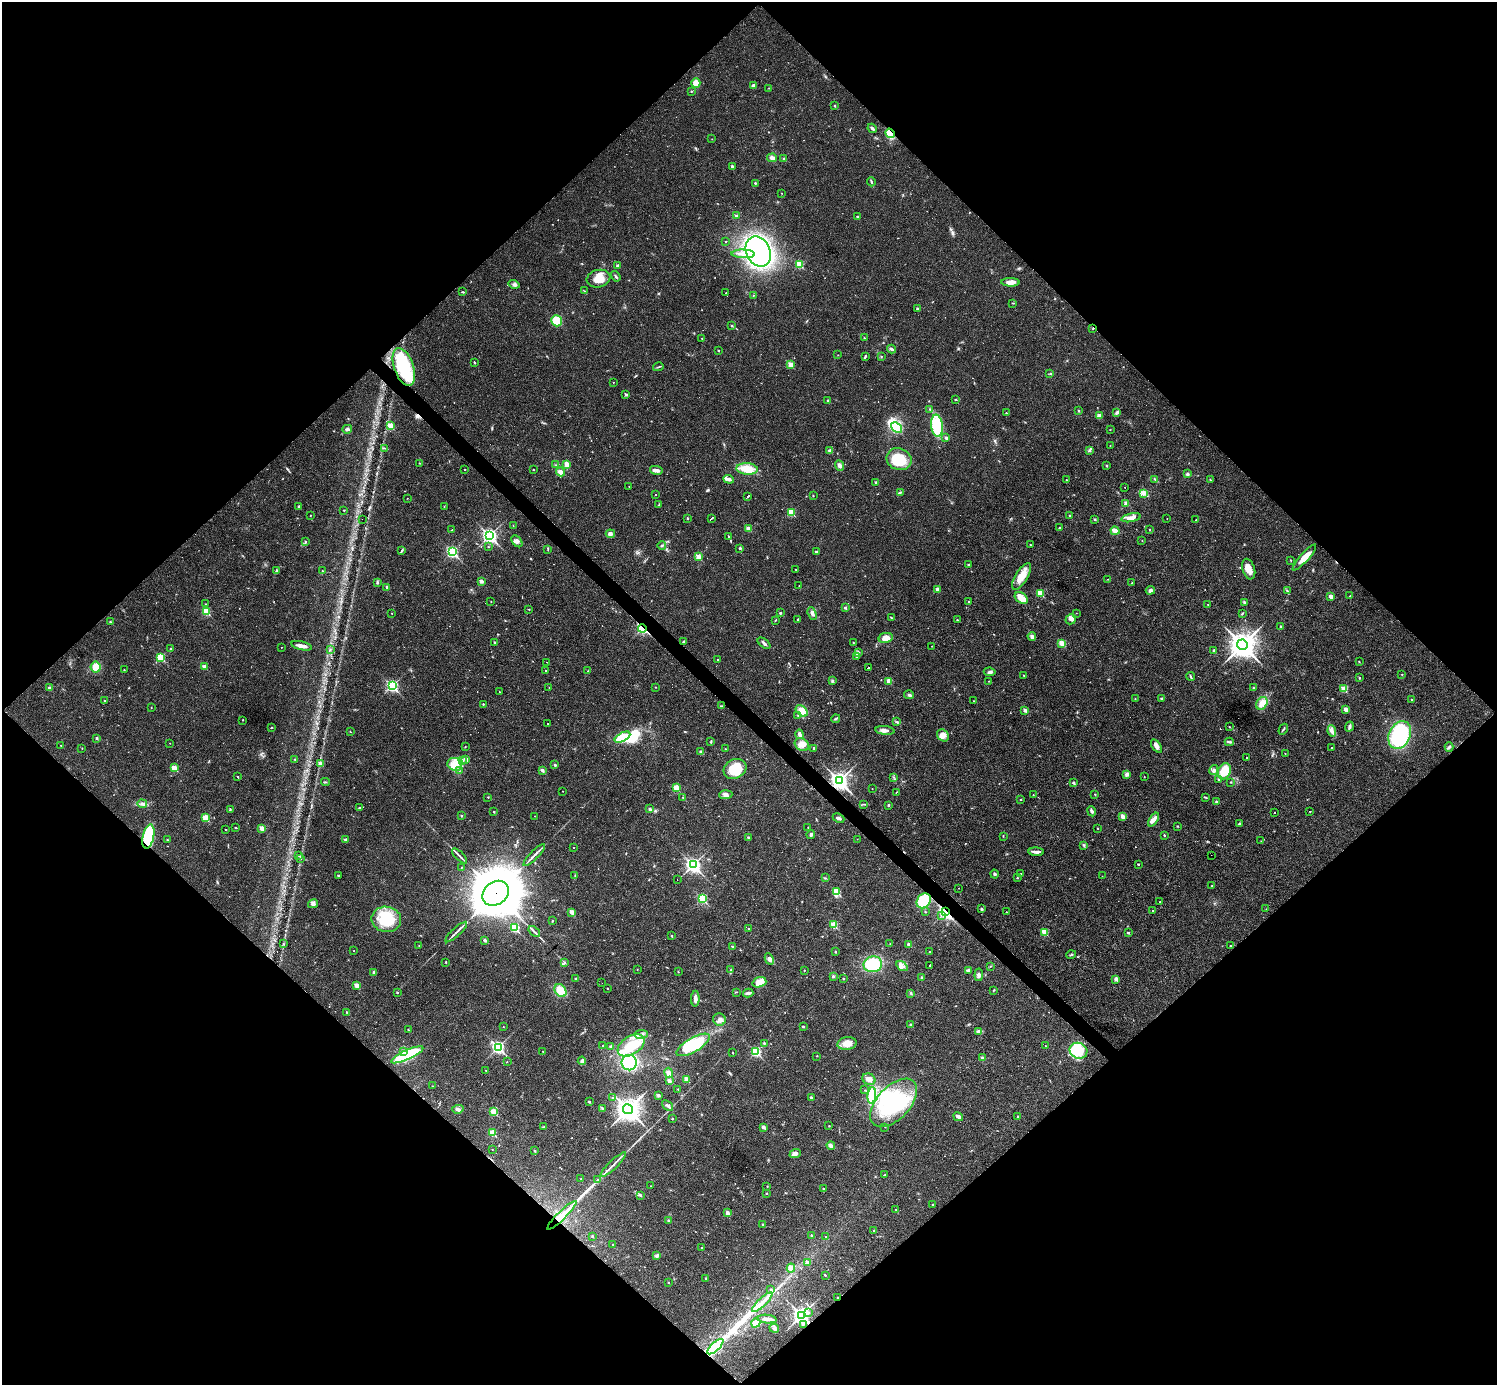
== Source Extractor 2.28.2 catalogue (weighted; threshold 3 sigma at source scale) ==
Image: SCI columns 1-5977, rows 296-5824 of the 5977 x 5977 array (HDU 1 of 3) = the unmasked area's bounding box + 8 px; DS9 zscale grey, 4 x 4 block average (1 PNG px = mean of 4 x 4 image px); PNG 1499 x 1387 px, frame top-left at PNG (2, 2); each listed source drawn as its Kron ellipse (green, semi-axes under 4 px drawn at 4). Shown black and unused: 51% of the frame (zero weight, under 3 of 4 exposures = <1% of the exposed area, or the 3 px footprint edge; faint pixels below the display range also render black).
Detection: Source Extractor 2.28.2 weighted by HDU 2 'WHT'. Background 0.0189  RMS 0.0037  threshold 0.0165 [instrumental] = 3 sigma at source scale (4.5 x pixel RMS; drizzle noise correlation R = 1.50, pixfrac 1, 0.05/0.05 arcsec/px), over >= 5 px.
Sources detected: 785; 5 too faint to see at this stretch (4 x 4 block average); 4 inside a brighter object's white glare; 66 cosmic-ray / hot-pixel residue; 4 long thin detections or spike segments (spike, bleed or trail) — neither listed nor drawn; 4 coinciding with a brighter row at this scale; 22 inside a brighter listed object's ellipse — not listed separately; of the other 680, all 500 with FLUX_AUTO >= 0.813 (the completeness limit of this list) listed and drawn (180 fainter detections not listed), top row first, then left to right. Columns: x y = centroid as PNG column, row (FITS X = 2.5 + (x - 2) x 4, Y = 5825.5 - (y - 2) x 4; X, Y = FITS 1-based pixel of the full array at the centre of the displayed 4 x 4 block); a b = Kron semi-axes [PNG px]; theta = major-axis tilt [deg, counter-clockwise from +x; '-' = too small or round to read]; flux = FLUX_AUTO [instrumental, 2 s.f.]
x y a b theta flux
696 83 5 4 - 16
753 85 3 2 - 6.7
769 88 2 2 - 0.87
691 91 2 2 - 2.2
835 106 3 2 - 1.4
872 128 5 2 - 4.7
890 133 5 3 - 41
712 139 2 2 - 1.1
772 158 5 4 - 6.1
784 158 3 2 - 2.7
732 166 2 2 - 6.8
871 182 5 2 - 2.8
755 183 3 2 - 1.9
782 193 2 2 - 1.3
736 216 2 2 - 5.9
857 217 2 2 - 2.3
725 241 2 2 - 0.84
758 252 16 12 -66 600
743 254 11 3 -2 12
800 264 2 2 - 79
618 266 2 2 - 15
616 276 5 2 - 3.1
598 279 12 8 14 29
1010 282 9 4 -1 15
514 284 5 3 - 4.7
584 291 3 2 - 0.98
463 292 3 2 - 2
726 293 2 2 - 0.85
753 295 2 2 - 1.4
1013 303 2 2 - 1.4
917 309 2 2 - 8.5
557 321 6 5 - 41
732 325 2 2 - 7.1
1093 328 2 2 - 1.1
702 338 2 2 - 1.5
864 338 2 2 - 2.2
891 349 4 2 - 6.4
718 351 2 2 - 2.9
838 355 2 2 - 1.1
865 356 3 2 - 2.9
881 356 2 2 - 0.86
474 362 3 2 - 1.7
790 364 2 2 - 48
404 367 19 9 -71 120
658 367 5 2 - 2.3
1050 374 3 2 - 1.2
613 382 2 2 - 1.2
626 394 2 2 - 6.3
955 399 2 2 - 1.2
828 401 2 2 - 3.7
930 410 4 2 - 1.5
1078 410 2 2 - 5.3
1117 412 4 3 - 3.9
1006 413 2 2 - 2.6
1099 416 2 2 - 32
390 426 2 2 - 56
937 426 11 6 -83 100
897 428 6 4 -41 69
347 429 5 3 - 6.6
1110 430 2 2 - 0.82
946 438 2 2 - 12
1110 445 2 2 - 1.3
384 448 3 2 - 1.5
1089 450 3 2 - 2.5
830 451 2 2 - 16
899 459 13 11 -21 77
419 463 2 2 - 1.2
566 464 3 2 - 15
556 465 2 2 - 1.1
840 465 5 3 - 7.8
1106 466 2 2 - 1.4
465 469 2 2 - 0.81
747 469 11 5 -4 41
533 470 2 2 - 2.1
656 470 6 3 -12 9.8
560 472 4 3 - 9.8
1187 474 3 3 - 3.2
729 479 5 4 - 6.3
1155 479 4 2 - 2.3
1066 480 2 2 - 0.91
1210 480 2 2 - 1.7
876 483 2 2 - 11
629 486 2 2 - 1.1
1125 487 2 2 - 0.83
900 492 3 2 - 1.9
1144 493 3 2 - 3.5
655 495 2 2 - 41
748 496 3 2 - 120
813 496 2 2 - 1.4
407 498 2 2 - 0.86
1126 503 2 2 - 20
659 505 3 2 - 1.8
299 506 2 2 - 8.5
444 507 2 2 - 0.82
344 510 2 2 - 1.9
791 512 2 2 - 87
310 515 2 2 - 0.9
1070 516 2 2 - 1.8
687 518 2 2 - 4.4
711 518 4 2 - 170
1131 518 10 3 12 16
1167 518 2 2 - 0.9
362 519 2 2 - 0.85
1095 519 2 2 - 2
1196 520 3 2 - 0.99
513 526 2 2 - 0.98
1059 528 2 2 - 1.9
748 529 2 2 - 38
451 530 3 2 - 92
1150 530 2 2 - 1.7
1115 531 4 3 - 13
610 534 4 4 - 5.2
489 536 3 3 - 620
729 536 2 2 - 1.4
1142 540 2 2 - 1.4
306 541 3 2 - 1.5
517 541 7 4 -50 8.3
662 545 4 2 - 4.2
1030 545 2 2 - 3
488 547 2 2 - 1.7
740 548 2 2 - 5.7
548 549 3 2 - 1.4
402 551 2 2 - 1.7
816 551 2 2 - 6.1
452 552 3 2 - 340
698 557 2 2 - 50
1304 557 17 4 48 25
1291 560 2 2 - 1.3
968 564 2 2 - 4.5
795 569 2 2 - 1.1
1249 569 10 6 -72 18
276 571 3 3 - 3.1
322 571 2 2 - 2.4
1021 576 15 6 59 31
1108 579 3 2 - 0.96
481 581 3 2 - 6.4
377 582 4 2 - 2.5
1132 583 2 2 - 1
799 585 2 2 - 1.1
387 587 2 2 - 7.6
937 589 2 2 - 16
1150 590 4 4 - 4.9
1287 591 3 2 - 1.5
1040 593 2 2 - 66
1330 596 2 2 - 23
1350 596 3 2 - 1.4
1021 598 7 5 -37 25
491 602 2 2 - 1.4
969 602 2 2 - 1.2
1244 602 3 2 - 3.4
206 604 2 2 - 0.87
1208 604 2 2 - 2.5
845 608 2 2 - 9
528 609 3 2 - 1.1
206 611 2 2 - 110
392 613 2 2 - 0.89
780 613 2 2 - 5.5
1076 613 2 2 - 0.91
1242 613 4 2 - 2.2
812 614 7 3 -71 7.3
891 617 2 2 - 1.2
1071 619 6 4 33 7.5
775 620 2 2 - 1.1
797 620 2 2 - 1
957 620 3 2 - 1.3
110 622 2 2 - 1.6
1281 627 3 2 - 2.5
642 628 4 2 - 71
1032 636 4 3 - 6.3
886 638 7 5 10 22
684 641 3 2 - 2.2
495 642 2 2 - 5.6
853 642 2 2 - 0.91
764 643 7 2 -39 6
1062 643 2 2 - 61
1242 645 5 5 - 2500
302 646 10 3 -13 12
932 646 2 2 - 0.98
281 647 2 2 - 1.1
170 648 2 2 - 0.82
330 650 2 2 - 1.4
1214 650 2 2 - 3.4
858 652 4 3 - 5
161 657 2 2 - 110
856 657 3 2 - 2.4
718 659 2 2 - 1.9
546 662 2 2 - 11
1359 662 2 2 - 0.95
96 667 5 5 - 21
204 667 2 2 - 27
868 668 2 2 - 140
124 670 2 2 - 1.9
546 671 2 2 - 2.8
588 671 3 2 - 1.3
990 672 6 3 -7 4.6
1402 674 2 2 - 1.1
1024 676 2 2 - 0.96
1190 676 4 2 - 2.7
1359 678 2 2 - 3.9
832 681 3 3 - 3
889 681 2 2 - 38
989 681 2 2 - 1.4
392 686 3 2 - 350
549 687 2 2 - 0.92
655 687 2 2 - 1.6
49 688 2 2 - 7.3
1253 688 3 2 - 2
1344 689 2 2 - 53
500 692 2 2 - 1.1
909 695 5 3 - 5.2
1162 698 3 2 - 1.8
1135 699 2 2 - 1.4
1412 700 2 2 - 1.9
104 701 2 2 - 2.8
974 701 2 2 - 0.9
1262 703 7 5 57 19
483 704 2 2 - 2.4
721 706 3 2 - 1.3
151 708 2 2 - 1.3
1025 710 2 2 - 17
1346 710 2 2 - 28
802 711 7 4 -38 24
798 715 3 2 - 1.5
836 719 4 2 - 2.5
243 720 2 2 - 1
897 722 2 2 - 1.3
548 723 2 2 - 48
1349 726 5 2 - 5.2
1229 727 2 2 - 2.6
271 728 2 2 - 1.3
1283 729 6 2 59 2.9
885 730 9 3 -6 11
1332 731 6 4 -82 7.9
350 732 2 2 - 1.2
799 734 4 3 - 7.2
943 735 6 5 - 11
1400 735 14 10 63 190
622 737 8 4 29 82
97 738 2 2 - 6.9
711 742 3 2 - 2.2
1229 742 4 2 - 3.7
170 743 2 2 - 1
802 744 7 6 - 16
61 745 2 2 - 1.6
465 746 2 2 - 1.1
1156 746 7 3 -56 10
1449 747 5 2 - 3.1
82 748 2 2 - 0.89
814 748 2 2 - 4.1
1332 748 2 2 - 94
725 749 2 2 - 1.3
701 752 4 3 - 5.2
1285 753 2 2 - 0.9
1247 758 2 2 - 1.9
295 759 3 2 - 1.5
466 759 2 2 - 17
462 761 2 2 - 2
321 764 2 2 - 21
455 764 7 6 - 21
555 765 2 2 - 2.9
174 768 2 2 - 70
735 769 12 9 28 63
459 770 2 2 - 1.2
542 770 2 2 - 15
1214 770 5 4 - 5.9
1224 771 8 6 66 51
1126 774 4 3 - 6.5
238 777 3 2 - 1.5
893 777 3 2 - 1.1
1144 777 2 2 - 1.4
1219 779 2 2 - 4.9
839 781 4 3 - 1000
326 782 4 2 - 1.8
1231 782 2 2 - 1.8
1074 783 2 2 - 9.1
676 788 2 2 - 67
872 789 2 2 - 1.2
562 791 2 2 - 0.96
896 792 3 2 - 1
1095 794 2 2 - 1.4
726 795 6 4 4 7.7
1033 795 2 2 - 1.2
488 797 2 2 - 2.3
683 797 2 2 - 1.8
1206 797 3 2 - 1.2
1020 800 2 2 - 1.2
1216 801 3 2 - 2.4
142 804 4 3 - 6.1
864 804 2 2 - 1
888 805 2 2 - 6.5
359 808 4 2 - 1.9
230 809 2 2 - 0.92
650 809 2 2 - 12
1092 811 5 2 - 5
1310 811 2 2 - 0.84
494 812 2 2 - 3.5
1274 813 2 2 - 52
461 816 2 2 - 3.9
535 816 2 2 - 1.2
1122 816 2 2 - 25
206 818 2 2 - 74
839 818 6 3 -25 5.7
1154 820 8 3 55 11
1239 824 3 3 - 3
1178 826 2 2 - 1.5
235 827 2 2 - 1.1
808 827 2 2 - 0.9
262 828 2 2 - 33
1098 828 2 2 - 1.7
226 829 2 2 - 2.1
811 834 4 3 - 4.4
1164 835 2 2 - 3.5
148 836 12 5 78 140
1003 836 2 2 - 1.3
748 837 2 2 - 5.2
345 839 3 2 - 3
857 839 2 2 - 0.9
167 840 2 2 - 3.5
1261 841 2 2 - 0.84
1084 845 2 2 - 1.1
573 847 2 2 - 2.7
1036 852 8 2 -2 9.5
299 855 2 2 - 1.6
534 855 15 2 45 8.3
1211 855 2 2 - 5.8
460 856 10 2 -45 5.5
301 858 2 2 - 1.1
1138 864 2 2 - 3.9
693 865 3 3 - 710
461 868 2 2 - 0.98
994 874 4 2 - 3.4
1021 874 2 2 - 3
575 875 3 2 - 1.4
338 876 2 2 - 3.3
1102 876 2 2 - 0.89
825 878 3 2 - 1.7
1017 878 2 2 - 1.5
677 879 2 2 - 4.6
1212 886 2 2 - 2.5
959 888 2 2 - 0.87
837 891 2 2 - 75
496 893 14 11 37 17000
702 899 3 2 - 180
924 901 8 6 51 78
1160 902 2 2 - 1.7
313 904 5 4 - 6.4
982 909 2 2 - 8.2
1266 909 2 2 - 0.81
1153 911 2 2 - 1.9
572 912 2 2 - 25
925 912 2 2 - 2.5
945 912 3 2 - 500
1006 912 2 2 - 1.5
941 915 2 2 - 1.6
386 919 15 12 -9 77
552 921 2 2 - 2.5
834 925 2 2 - 80
514 928 2 2 - 160
748 928 2 2 - 1.9
456 932 14 2 42 7.4
534 932 7 2 -39 4.5
1045 932 2 2 - 69
1128 933 2 2 - 6.6
672 936 2 2 - 5.2
485 940 2 2 - 14
283 944 3 2 - 1.1
890 944 2 2 - 0.83
909 944 2 2 - 19
419 945 2 2 - 1.2
732 946 2 2 - 1.7
1230 946 2 2 - 1.5
354 951 2 2 - 1.5
929 951 2 2 - 1.1
835 952 2 2 - 2.2
1071 955 5 2 - 2.1
769 959 6 4 -64 6.6
446 962 2 2 - 3.3
565 963 2 2 - 1.6
873 964 9 8 - 87
930 965 2 2 - 74
902 966 6 2 -33 5.9
990 966 2 2 - 1.2
637 969 2 2 - 0.84
731 970 3 2 - 1.6
804 970 2 2 - 1.9
969 971 4 2 - 3.5
374 972 3 3 - 5.9
678 972 2 2 - 1.9
979 975 6 3 84 6.2
833 976 3 2 - 3
576 978 2 2 - 2
922 978 2 2 - 1.7
843 979 3 2 - 1.6
1116 979 2 2 - 21
759 982 7 5 18 24
602 983 2 2 - 1
356 985 2 2 - 34
607 988 2 2 - 2.9
994 990 3 2 - 1.4
561 991 7 5 -51 28
397 992 2 2 - 5
736 992 2 2 - 0.87
748 993 5 3 - 5.7
911 993 2 2 - 1.3
695 999 8 3 88 11
347 1012 2 2 - 2.4
719 1020 6 6 - 11
911 1024 2 2 - 8.3
803 1026 2 2 - 5
503 1027 2 2 - 0.86
408 1030 2 2 - 0.91
979 1031 4 2 - 10
641 1034 7 2 6 5.6
764 1043 2 2 - 1.3
847 1043 10 6 10 21
603 1045 2 2 - 1.1
631 1045 15 9 33 65
693 1045 19 7 30 120
611 1046 3 2 - 1.7
1045 1046 2 2 - 0.99
498 1047 3 2 - 460
403 1051 2 2 - 6.5
543 1051 2 2 - 0.98
1078 1051 9 7 -23 56
756 1052 2 2 - 190
733 1053 2 2 - 1.1
407 1055 17 4 25 170
817 1056 2 2 - 1.1
982 1058 2 2 - 12
582 1061 4 3 - 6.7
507 1062 2 2 - 0.89
629 1063 7 7 - 130
486 1070 2 2 - 1.1
669 1073 5 4 - 8.2
686 1079 4 2 - 11
869 1079 7 5 -26 14
669 1081 2 2 - 15
432 1086 2 2 - 1.2
678 1089 2 2 - 1.4
865 1090 2 2 - 0.92
658 1095 3 2 - 3.8
872 1095 8 4 84 63
811 1097 2 2 - 7.6
613 1098 2 2 - 5.4
589 1102 2 2 - 5.5
894 1103 29 16 47 150
667 1105 6 2 -40 4.4
602 1108 2 2 - 1.4
458 1109 6 3 6 4.6
628 1109 5 4 - 1900
494 1112 2 2 - 71
1018 1116 2 2 - 1.4
958 1117 5 3 - 6.9
672 1119 2 2 - 1.3
829 1126 2 2 - 1.1
544 1127 3 2 - 1.6
763 1127 2 2 - 21
885 1127 2 2 - 1.4
492 1133 2 2 - 77
831 1145 4 3 - 6.7
492 1149 2 2 - 1.3
535 1151 2 2 - 4.8
795 1153 6 3 20 11
613 1164 17 2 44 11
884 1175 3 2 - 1.8
581 1179 2 2 - 1.3
598 1180 2 2 - 2.7
651 1186 2 2 - 0.97
767 1186 2 2 - 1
823 1188 2 2 - 1.5
766 1194 2 2 - 1.7
640 1195 2 2 - 7.4
933 1205 3 2 - 1.6
896 1210 2 2 - 0.85
727 1213 2 2 - 20
562 1215 20 3 44 54
669 1220 2 2 - 1.1
763 1224 2 2 - 6
873 1230 2 2 - 1.4
811 1235 2 2 - 4.5
592 1236 2 2 - 1.9
825 1237 2 2 - 1.3
613 1244 2 2 - 1
702 1248 2 2 - 3.1
657 1255 3 3 - 6.2
807 1263 4 3 - 7.3
791 1268 4 4 - 14
825 1275 2 2 - 1.6
705 1278 2 2 - 1.2
668 1282 2 2 - 2.9
771 1289 2 2 - 3.7
838 1297 2 2 - 4.5
762 1302 13 2 44 9.1
808 1313 2 2 - 2.7
801 1315 3 3 - 1100
767 1319 9 2 -5 13
756 1323 5 4 - 15
803 1324 2 2 - 2.5
774 1328 5 3 - 4.1
715 1347 10 3 42 110
Overlapping masked pixels (flux is a lower limit): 12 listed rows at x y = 890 133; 1093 328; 404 367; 642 628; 839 781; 148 836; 496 893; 945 912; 562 1215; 838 1297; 801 1315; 715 1347
Diffuse or blended objects may show on this block-average render without a row.